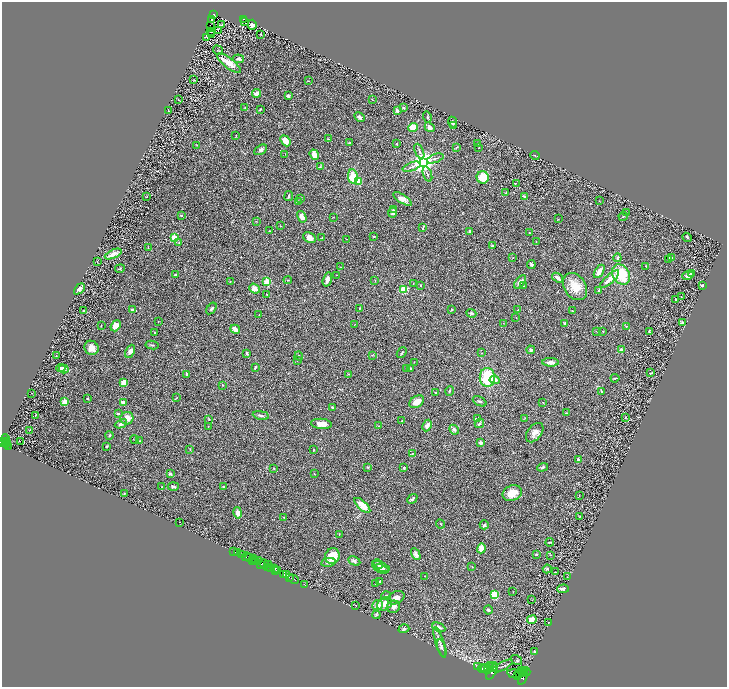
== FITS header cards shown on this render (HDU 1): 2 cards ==
NAXIS1  =                 1450
NAXIS2  =                 1369

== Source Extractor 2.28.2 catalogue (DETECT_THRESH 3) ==
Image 1450 x 1369 px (HDU 1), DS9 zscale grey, zoomed out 1/2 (1 PNG px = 2 x 2 image px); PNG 729 x 689 px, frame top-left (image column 2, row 1369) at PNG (2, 2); each listed source drawn as its Kron ellipse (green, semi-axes under 4 px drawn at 4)
Background 0.543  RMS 0.03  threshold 0.0897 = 3 sigma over >= 5 px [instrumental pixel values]
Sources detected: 349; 32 cannot appear on this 1/2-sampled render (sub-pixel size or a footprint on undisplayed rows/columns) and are neither listed nor drawn; the other 317 listed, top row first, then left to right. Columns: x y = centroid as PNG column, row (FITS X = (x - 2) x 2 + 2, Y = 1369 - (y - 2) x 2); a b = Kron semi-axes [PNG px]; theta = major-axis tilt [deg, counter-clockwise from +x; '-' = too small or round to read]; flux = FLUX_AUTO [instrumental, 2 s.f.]
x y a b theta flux
213 14 4 3 - 57
244 19 4 2 - 36
211 20 2 1 - 1.6
244 21 3 1 - 4.1
210 25 2 1 - 2.2
222 25 3 2 - 4.8
252 25 5 4 - 20
218 31 2 1 - 43
210 32 3 1 - 2.1
261 34 2 1 - 3.3
212 35 2 1 - 1.9
207 38 2 2 - 1.8
218 50 5 2 - 3.5
238 59 5 3 - 15
229 63 14 5 -38 60
194 80 3 2 - 2.4
308 81 3 1 - 2.1
257 93 5 3 - 48
288 96 3 3 - 8.5
178 100 2 1 - 2.9
372 100 4 1 - 2
245 108 2 2 - 2.3
403 108 2 2 - 6.4
260 109 3 2 - 4
168 111 2 2 - 2.9
397 111 2 2 - 50
360 117 5 3 - 18
427 117 5 4 - 7.6
452 122 5 4 - 15
453 125 2 1 - 1.6
413 127 4 4 - 92
430 127 5 4 - 22
236 136 3 2 - 2.8
328 139 2 2 - 3.6
285 141 6 4 -51 63
350 143 3 2 - 5.7
477 143 2 1 - 3.3
396 144 2 2 - 6.5
197 145 3 2 - 3
456 148 4 2 - 3.7
479 148 2 1 - 3.4
261 150 7 4 29 14
419 151 8 2 -66 9.8
285 154 2 2 - 1.9
314 155 5 4 - 56
535 155 4 2 - 4.5
435 158 8 3 20 13
423 163 4 4 - 6600
320 166 4 2 - 4.5
412 167 9 3 20 14
427 174 8 3 -70 10
353 177 7 5 -80 120
483 177 6 6 - 130
358 182 3 2 - 180
516 183 2 1 - 1.3
506 193 3 2 - 2.2
289 196 5 2 - 9
524 196 4 3 - 7
146 197 3 2 - 2
301 198 4 3 - 3.5
402 199 10 4 -33 46
298 201 2 1 - 1.7
599 201 2 2 - 2
393 210 4 2 - 5.3
393 212 5 4 - 14
626 213 3 2 - 5.8
181 215 3 2 - 6.1
623 216 5 2 - 4.3
302 217 6 4 -59 32
333 217 2 1 - 1.9
558 219 2 2 - 2.4
256 221 3 2 - 2.6
280 226 3 2 - 1.9
423 227 4 2 - 6.5
269 231 3 2 - 3.5
470 231 3 2 - 11
530 233 3 2 - 2.1
374 236 2 2 - 5.4
174 237 3 3 - 220
687 237 5 3 - 7.6
309 238 7 5 -31 41
322 238 3 2 - 3.2
346 239 2 1 - 1.7
536 242 3 1 - 2.2
179 243 3 3 - 4.9
492 246 2 2 - 17
148 247 3 2 - 3
113 254 9 4 24 40
513 258 2 2 - 5
617 258 4 3 - 11
672 258 2 2 - 2.6
669 259 2 2 - 2.8
97 261 2 1 - 1.5
531 264 4 3 - 7.2
646 266 2 2 - 4.6
340 267 3 2 - 1.9
120 269 5 3 - 5.8
599 271 7 4 57 37
621 274 11 8 -57 200
691 274 3 3 - 4.1
176 275 4 2 - 10
336 275 3 2 - 2
688 276 6 4 18 24
558 278 6 3 -37 23
327 279 7 3 74 26
610 279 12 3 41 61
288 280 4 3 - 4.1
375 281 3 2 - 3.5
230 282 2 2 - 2.7
267 282 3 3 - 290
520 282 8 4 51 31
413 283 3 2 - 3
421 285 2 2 - 3.9
702 285 3 2 - 7.7
523 286 3 2 - 4.5
575 287 15 10 -55 120
79 289 6 3 46 22
254 289 6 4 -38 32
404 290 3 3 - 290
599 291 4 2 - 13
267 294 3 2 - 4.2
681 297 2 1 - 2.4
675 299 4 3 - 4.4
211 308 6 3 55 10
359 308 3 2 - 3.2
83 310 2 1 - 3
132 310 4 3 - 20
452 310 3 3 - 5.4
518 310 4 2 - 3
573 311 4 2 - 3.8
471 313 5 4 - 10
259 315 2 2 - 3.7
516 317 2 2 - 1.5
158 321 2 2 - 1.8
503 323 2 2 - 1.8
682 323 2 2 - 51
355 324 3 2 - 1.6
565 324 4 3 - 9.4
101 326 3 2 - 2.7
116 326 6 4 50 49
626 326 3 3 - 3.7
235 329 5 3 - 35
596 331 3 2 - 2.8
603 331 2 2 - 2.8
154 332 2 2 - 2.8
650 332 3 2 - 7.9
152 345 6 2 -7 6.2
91 348 7 6 - 52
531 350 4 4 - 11
621 350 4 3 - 11
130 351 7 4 62 27
247 353 2 2 - 11
402 353 6 2 51 6.3
482 353 2 2 - 2.5
56 355 2 2 - 1.6
372 355 3 2 - 3.6
299 356 4 3 - 7
297 361 2 2 - 2.6
414 362 3 2 - 1.9
550 362 8 4 -2 27
255 367 4 2 - 7
61 368 4 3 - 26
64 369 5 4 - 14
407 369 3 2 - 4.6
410 369 3 2 - 3.1
651 373 3 1 - 4.7
186 374 3 3 - 7.5
349 374 2 2 - 8.5
487 378 9 7 -89 240
615 378 4 2 - 5.1
495 380 5 4 - 32
124 382 4 4 - 52
223 385 2 2 - 3.1
449 391 5 2 - 4.4
601 391 4 3 - 4.9
436 392 3 2 - 5.9
31 393 2 1 - 1.4
88 398 2 2 - 6.3
176 398 3 1 - 2.9
480 401 7 3 -25 8.2
65 402 3 2 - 200
123 402 4 3 - 21
417 402 8 5 34 61
543 402 3 2 - 2.6
332 407 2 2 - 7.4
566 413 3 2 - 4
118 414 4 3 - 6.1
35 415 3 2 - 2.3
261 415 8 3 -9 17
625 417 2 2 - 6.7
127 418 6 6 - 47
478 418 3 2 - 4
525 418 4 3 - 4.1
209 419 3 3 - 3.9
402 421 3 2 - 5.5
479 423 5 3 - 9.3
121 424 6 4 25 20
321 424 10 5 -5 51
427 425 6 3 64 29
379 426 2 2 - 2.2
208 427 3 2 - 2.7
30 430 4 2 - 2.9
454 430 5 4 - 18
535 433 11 7 52 37
109 435 4 2 - 5.8
6 439 4 3 - 490
134 439 4 2 - 2.4
140 440 3 2 - 1.7
5 441 2 2 - 280
3 442 3 2 - 930
20 442 2 1 - 0.9
481 442 2 2 - 63
7 443 4 1 - 150
6 445 3 2 - 220
9 446 3 2 - 220
107 446 3 2 - 4.7
190 449 4 2 - 3.6
313 450 3 2 - 4.3
412 453 3 3 - 4.3
578 459 4 3 - 8.3
368 467 3 3 - 4.4
543 467 6 3 20 8.9
404 468 2 2 - 20
274 469 3 2 - 3.1
170 474 2 2 - 30
314 474 3 2 - 3
173 486 5 3 - 10
162 487 3 2 - 2.9
224 487 3 2 - 13
124 493 4 3 - 4.5
512 493 10 7 22 77
579 495 2 2 - 2.4
412 499 6 3 44 11
362 505 10 4 -42 75
238 513 6 4 -79 30
283 517 2 2 - 2.4
579 517 3 2 - 2.5
179 522 2 1 - 19
440 524 5 2 - 4.4
484 525 4 4 - 10
339 534 4 2 - 2.9
550 542 4 2 - 5.4
481 548 5 3 - 39
234 551 3 1 - 36
238 553 2 2 - 120
416 554 6 3 -62 19
536 554 3 3 - 6.7
242 555 3 2 - 970
550 555 2 2 - 2.2
332 556 8 7 - 110
246 557 4 2 - 130
249 558 3 2 - 96
254 558 2 1 - 260
252 560 2 1 - 47
259 560 2 1 - 350
256 561 3 1 - 390
354 561 6 4 -28 15
328 562 7 4 8 12
261 564 3 1 - 150
264 564 5 3 - 390
269 564 3 1 - 360
378 564 5 4 - 14
267 567 2 1 - 420
381 567 9 4 -21 24
472 567 3 2 - 2.3
271 568 3 2 - 570
275 568 3 2 - 1100
381 569 7 3 -19 17
547 569 4 3 - 6.5
276 570 3 2 - 350
278 570 3 2 - 860
555 572 3 2 - 2
284 574 2 2 - 600
287 575 2 1 - 630
425 576 2 2 - 2.2
289 577 2 1 - 650
567 577 2 1 - 1.9
294 579 5 2 - 84
380 581 3 2 - 7.4
304 584 2 1 - 23
376 584 3 2 - 4.8
563 589 6 3 2 15
513 592 2 2 - 1.7
494 595 3 3 - 330
386 596 5 2 - 7.9
396 598 9 6 26 36
532 600 3 2 - 2.7
385 604 8 6 34 43
356 605 2 1 - 2.6
378 605 5 5 - 31
393 607 7 6 - 19
488 610 4 3 - 11
376 615 4 4 - 7.8
532 620 5 4 - 67
548 623 2 1 - 2.3
439 627 7 3 -25 19
404 629 5 3 - 11
440 643 16 3 -72 24
442 648 9 3 -71 12
534 652 3 3 - 8.9
517 660 6 3 -34 6
491 665 3 2 - 1200
503 666 11 2 28 7.9
478 667 2 1 - 260
492 667 5 2 - 2800
483 668 4 3 - 4500
489 668 5 2 - 3100
485 669 4 2 - 6100
488 671 3 2 - 2700
521 671 2 2 - 1200
492 672 9 3 60 5700
523 672 5 2 - 3400
526 672 4 2 - 1400
519 673 2 2 - 1500
515 674 7 4 -12 9900
518 676 2 2 - 2200
523 677 8 3 68 4000
At the frame edge (FLAGS 8, measured only in part): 1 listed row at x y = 3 442
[32 sub-pixel or undisplayed-footprint detections neither listed nor drawn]